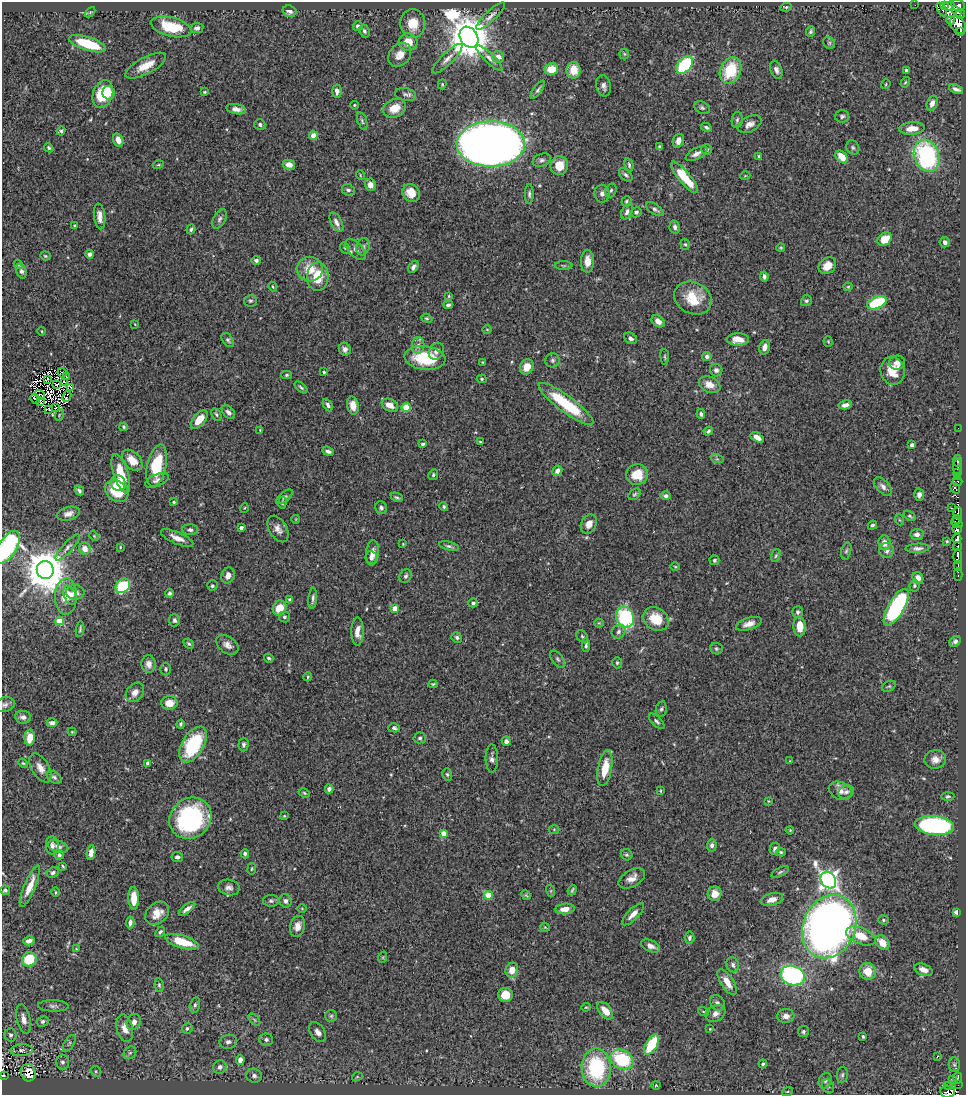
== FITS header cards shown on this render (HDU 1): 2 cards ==
NAXIS1  =                  964
NAXIS2  =                 1093

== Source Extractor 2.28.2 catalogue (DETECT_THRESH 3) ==
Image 964 x 1093 px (HDU 1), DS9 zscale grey, 1 PNG px = 1 image px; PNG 968 x 1097 px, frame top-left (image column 1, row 1093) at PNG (2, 2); each listed source drawn as its Kron ellipse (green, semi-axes under 4 px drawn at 4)
Background 0.752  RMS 0.026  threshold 0.0778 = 3 sigma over >= 5 px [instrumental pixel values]
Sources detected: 452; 15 with non-positive FLUX_AUTO (blend fragments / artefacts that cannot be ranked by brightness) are neither listed nor drawn; the other 437 listed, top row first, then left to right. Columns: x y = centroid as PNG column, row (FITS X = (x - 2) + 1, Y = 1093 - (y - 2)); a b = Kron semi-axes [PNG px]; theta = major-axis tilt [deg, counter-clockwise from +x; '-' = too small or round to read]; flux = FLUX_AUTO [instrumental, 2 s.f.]
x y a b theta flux
915 5 2 2 - 5.3
958 5 7 6 - 340
944 6 4 3 - 240
949 6 6 4 17 180
786 7 6 4 8 2.4
942 9 7 3 -59 96
289 11 7 5 -18 7.1
956 11 6 2 -47 370
90 12 6 3 44 2.1
960 14 5 3 - 130
490 16 19 5 42 8.7
951 21 4 3 - 20
413 24 14 12 -87 34
958 25 10 7 -57 1700
358 26 5 5 - 6.5
171 27 21 9 -14 71
197 28 6 5 - 6.4
364 31 6 5 - 4.5
810 31 5 4 - 2.8
961 32 3 3 - 120
469 37 11 8 -58 7100
408 42 9 9 - 25
829 43 6 5 - 3.1
88 44 19 6 -17 87
624 54 5 5 - 2.3
400 55 13 10 50 18
498 57 6 6 - 11
489 58 17 5 -44 9
447 59 20 6 44 11
685 65 10 6 48 120
146 66 22 8 28 28
551 69 7 6 - 33
574 70 8 7 - 30
730 70 14 10 65 71
776 70 9 5 -68 6.9
906 70 3 3 - 3.8
905 82 5 4 - 1.9
442 84 5 4 - 1.9
886 84 5 4 - 1.7
604 86 11 7 -78 7.6
956 89 7 4 -22 5.9
538 90 10 4 54 3.9
337 91 6 4 -86 8.2
204 92 4 3 - 1.9
109 93 7 6 - 22
103 94 14 10 70 67
406 94 10 6 -11 5.4
932 103 8 5 69 10
354 105 4 3 - 1.9
395 108 12 9 24 27
702 108 8 6 -27 4.1
236 109 10 5 -11 9.6
842 116 7 6 - 3.9
737 120 8 5 80 4.2
362 121 9 4 -72 4
750 124 13 7 28 11
260 125 5 5 - 3.8
706 127 6 4 -28 3.8
912 128 13 6 5 19
61 131 4 4 - 2.9
313 136 4 4 - 20
118 140 7 5 -71 15
678 141 7 5 70 12
491 144 34 22 1 3000
660 147 4 3 - 2.3
49 148 5 4 - 3.1
853 148 7 6 - 4.1
707 149 5 5 - 4.1
696 154 12 5 28 8.8
759 156 4 3 - 1.8
927 156 16 12 -71 250
842 157 7 5 -49 25
542 160 9 6 21 5.3
158 165 5 3 - 2
289 165 6 5 - 14
559 165 9 8 - 29
629 165 7 4 -76 3.1
360 175 5 3 - 1.5
626 175 8 5 -44 4.5
745 176 5 3 - 1.4
685 177 20 6 -50 61
370 185 6 5 - 14
348 190 7 5 -22 4.6
611 190 7 5 71 3.8
411 193 9 8 - 25
529 194 10 4 -90 4.4
602 194 9 7 -88 8.4
627 201 5 5 - 3.1
655 209 10 5 -33 4.9
627 212 8 5 64 6.1
636 212 6 5 - 4.4
100 216 13 5 -84 11
220 219 10 6 62 6.1
336 222 10 5 -61 8
75 226 4 3 - 3.8
675 227 7 5 -77 6.1
191 229 5 3 - 3.1
885 239 8 6 38 32
945 242 5 5 - 6.6
685 244 6 4 -73 2.9
363 247 9 6 74 6
345 248 6 3 -71 2
781 248 4 4 - 1.8
355 249 13 7 -46 8.7
90 254 4 4 - 5.4
45 256 5 4 - 2.2
256 260 4 4 - 4.6
587 261 11 6 90 18
18 264 5 4 - 2.6
564 266 9 4 0 2.8
827 266 9 7 42 19
413 267 7 4 59 5.7
310 269 13 12 - 32
21 271 7 5 -72 5.9
318 277 14 10 87 44
764 277 5 4 - 5.8
273 287 5 3 - 1.6
848 287 4 4 - 2
449 296 3 3 - 1.6
693 298 19 15 -26 48
250 301 6 5 - 3.4
806 301 6 5 - 3.3
877 303 10 6 22 99
448 305 5 3 - 3.6
427 318 6 4 -20 2.5
658 321 7 5 -38 13
135 324 3 2 - 1.3
487 329 4 3 - 1.3
42 331 4 3 - 1.4
631 338 7 5 -31 5.4
228 340 8 5 -53 3.8
738 340 11 6 1 16
828 341 5 4 - 2.1
418 345 8 6 86 6.8
765 347 7 5 74 12
345 349 6 6 - 6.8
436 351 9 7 61 6.6
707 356 5 4 - 4.6
665 357 8 3 -85 2.4
425 358 20 12 -7 79
552 360 7 7 - 4.5
483 362 3 2 - 1.6
897 362 8 7 - 8.4
527 367 8 6 60 24
716 370 6 6 - 6.2
893 371 14 12 -77 33
324 372 4 3 - 2.3
62 373 5 2 - 2.5
286 375 5 4 - 2.7
67 377 3 2 - 1.1
482 379 5 4 - 2.5
48 380 3 2 - 2.4
65 382 3 2 - 1.7
56 385 3 2 - 3.4
710 385 11 7 -23 17
71 387 3 2 - 0.23
301 387 7 3 -41 3.1
40 395 5 2 - 1.8
67 396 6 3 65 1.8
35 399 5 2 - 2.9
41 402 3 2 - 1.6
566 404 33 8 -37 97
328 405 7 4 -60 4.3
353 405 9 6 -79 17
390 405 9 6 -28 17
845 405 7 4 12 8.5
56 407 3 2 - 2
406 408 4 4 - 58
49 409 3 2 - 0.38
228 412 8 5 -46 6.1
216 414 7 4 -60 2.9
701 414 5 4 - 4
59 415 6 3 72 2.1
199 419 11 6 49 26
124 427 4 3 - 2.6
958 428 2 2 - 9.2
260 430 3 3 - 1.1
708 431 5 4 - 3.9
757 437 7 4 -29 12
480 442 3 2 - 1.3
423 444 4 3 - 2.8
912 445 4 4 - 4.8
328 451 6 4 -21 5.6
717 459 7 4 -18 2.8
132 460 12 8 -47 25
958 461 6 3 -90 250
157 466 21 9 77 77
957 467 8 3 89 530
557 471 5 5 - 6.3
958 473 4 3 - 100
121 474 20 7 -72 42
433 475 6 4 64 3
637 475 11 10 - 37
957 477 3 3 - 370
157 480 13 6 22 7.8
957 481 5 3 - 130
118 483 8 7 - 21
883 487 11 6 -47 7.5
955 488 5 4 - 210
79 490 5 3 - 4.2
117 491 12 10 -37 59
634 494 7 4 38 3
919 495 6 5 - 6.4
666 496 5 4 - 4.6
284 497 10 4 40 3.7
397 497 6 4 -24 3.2
174 502 4 3 - 2.1
282 503 6 3 81 2.6
444 507 5 4 - 3.1
244 508 5 3 - 1.4
381 508 6 5 - 4.1
951 508 4 3 - 19
958 513 5 4 - 280
68 514 12 6 15 9.8
910 516 7 4 -33 2.7
296 519 4 2 - 1.1
957 519 4 2 - 84
900 520 5 3 - 1.7
957 523 6 4 -29 180
589 524 10 7 64 14
872 525 5 4 - 3.8
241 528 3 3 - 8.1
278 529 14 8 -59 12
957 529 4 3 - 270
190 530 8 5 -2 5.3
917 534 6 5 - 7
94 536 5 3 - 1.7
177 538 17 6 -23 15
957 539 4 3 - 190
947 541 3 2 - 1.7
884 543 7 6 - 14
403 544 3 3 - 1
449 546 10 4 -14 4
7 547 19 9 58 290
68 547 17 5 47 7.5
120 547 4 3 - 1.8
958 547 4 3 - 220
85 548 6 6 - 17
917 548 12 4 3 5.9
887 550 7 7 - 9
846 551 8 5 75 3.8
372 553 12 6 84 12
776 556 6 4 70 2.5
958 556 7 3 -88 460
371 558 6 5 - 7.2
714 560 5 5 - 4.1
958 566 5 3 - 92
675 567 4 3 - 1.6
45 570 9 8 - 6600
958 574 6 2 -90 26
228 575 8 6 69 11
406 576 7 6 - 4.6
918 578 6 5 - 12
914 585 6 5 - 3.5
123 586 8 6 45 94
212 586 5 5 - 3.9
75 592 9 7 -3 11
169 593 4 4 - 3.6
70 595 10 6 -67 12
66 597 18 11 89 31
313 598 11 3 85 4.9
290 599 4 4 - 3
473 603 5 4 - 4.6
896 607 20 8 60 260
280 608 8 6 63 31
395 608 4 4 - 22
798 612 6 5 - 4.3
284 617 5 5 - 3.9
625 617 10 8 -72 170
656 619 13 11 -36 43
174 620 6 5 - 5
59 621 4 4 - 51
599 623 4 4 - 1.7
749 624 13 6 17 12
800 626 10 6 -86 26
80 629 8 3 83 2.9
358 631 14 6 90 17
619 632 7 6 - 6.1
457 637 6 5 - 4.2
582 637 7 5 -49 2.9
955 641 6 5 - 5.5
189 644 5 4 - 3.3
227 645 12 8 -35 11
586 645 7 3 87 3.4
716 649 6 5 - 3.2
269 658 5 4 - 3.2
558 659 9 5 -53 4.2
617 663 5 4 - 2.4
149 664 9 7 -86 9.6
166 669 6 5 - 3.5
308 677 4 3 - 1.9
433 684 4 3 - 2
889 686 7 5 28 2.6
135 692 11 8 50 12
169 703 8 6 -1 23
5 705 10 7 17 6.1
661 709 8 5 78 3.7
23 717 8 6 -6 8.2
657 721 10 4 -44 4.3
52 723 5 4 - 6.4
181 724 4 4 - 3
394 728 6 4 -14 4.2
72 732 4 3 - 1.7
30 738 8 5 88 27
420 738 6 5 - 3.5
506 741 4 4 - 6.7
193 744 20 10 59 120
243 745 7 5 88 4
492 758 14 6 -90 7.2
935 760 10 9 - 13
790 761 3 2 - 1.1
23 763 5 4 - 2.1
148 763 3 3 - 6.2
40 768 16 8 -59 15
605 768 18 7 79 36
447 774 6 4 -73 2.9
54 777 8 5 -32 4.5
329 789 4 4 - 5
660 791 4 3 - 1.6
840 791 12 8 -25 12
846 792 8 6 22 5.1
304 793 6 4 -28 2.5
948 796 6 4 2 2.7
769 801 4 3 - 1.6
284 816 3 3 - 1.5
190 818 22 19 40 240
935 826 20 9 -6 320
554 829 5 3 - 1.8
790 830 4 3 - 1.6
444 834 4 4 - 33
712 845 6 5 - 5.7
52 846 9 6 -84 6.9
58 846 10 6 -19 6.8
775 849 6 5 - 4.4
781 852 5 4 - 2.5
91 853 7 4 82 14
245 854 5 4 - 4.4
59 855 5 5 - 3.9
627 855 6 5 - 3
177 857 6 5 - 4.8
63 866 4 3 - 2
252 869 6 3 81 1.7
780 872 9 4 27 3.4
53 873 6 5 - 4.2
632 878 14 8 30 15
828 880 9 7 -53 970
30 886 22 5 67 23
229 887 11 7 -11 8.1
5 890 5 4 - 3.7
572 890 5 3 - 2.2
551 891 6 4 -73 2.2
56 892 5 3 - 1.8
715 894 7 7 - 14
488 895 4 4 - 60
526 895 5 4 - 2.2
134 898 11 5 -89 28
772 899 11 6 16 13
271 901 8 6 0 4.4
285 901 7 6 - 5.8
187 909 10 4 38 8.2
302 909 5 3 - 1.5
565 909 9 5 7 13
956 912 4 4 - 4.9
157 913 13 10 42 20
633 914 14 5 45 14
883 920 5 4 - 2.4
130 922 6 4 84 6.7
298 926 10 7 74 13
545 927 5 4 - 1.8
829 927 32 26 67 1300
160 932 6 4 51 3.1
861 936 15 8 -22 32
690 938 6 5 - 4.6
29 941 5 4 - 7.7
182 942 17 6 -17 50
882 943 8 6 -45 22
650 946 10 5 -24 9.7
76 949 4 4 - 1.5
383 957 6 3 72 1.8
29 959 7 7 - 71
733 965 7 6 - 5.8
512 970 7 6 - 19
923 970 9 5 -20 13
868 971 8 8 - 30
793 976 12 9 -19 270
727 982 15 6 -57 21
159 985 7 4 -81 3.2
505 995 7 7 - 27
717 1003 8 6 -49 6.4
195 1005 8 5 75 4.1
53 1006 15 5 -2 6
586 1007 4 4 - 2
605 1011 10 5 -51 24
703 1011 5 3 - 1.6
715 1013 10 8 29 10
331 1016 6 6 - 3.5
786 1016 8 7 - 12
24 1019 15 6 -78 13
254 1020 7 4 -46 3.2
43 1021 6 5 - 4.2
134 1022 8 6 59 12
125 1028 14 8 -77 20
187 1028 5 5 - 4.2
710 1029 3 3 - 1.4
803 1031 5 5 - 3.7
318 1032 11 7 -57 8.6
11 1035 6 6 - 6.1
863 1037 3 3 - 2.4
266 1039 7 6 - 5.4
228 1042 9 7 13 6
69 1043 9 5 57 4.2
652 1044 11 5 59 75
21 1050 11 6 4 6
130 1053 7 5 43 4.1
937 1057 3 2 - 5.8
622 1059 12 9 -28 120
240 1060 5 4 - 11
62 1062 7 6 - 6.3
763 1064 4 4 - 2.9
954 1065 7 5 -89 3.4
220 1067 7 6 - 7.2
596 1068 19 14 -89 160
96 1071 5 5 - 2.7
28 1073 9 7 -79 11
842 1075 8 5 80 3.9
3 1076 3 2 - 21
254 1076 8 7 - 6.4
357 1077 5 3 - 1.5
958 1078 5 3 - 95
953 1080 3 2 - 5.2
825 1081 8 6 62 4.9
958 1084 2 2 - 31
656 1085 4 4 - 1.7
828 1086 7 5 -67 3.9
948 1086 3 3 - 37
788 1092 5 3 - 1.7
947 1092 7 6 - 83
At the frame edge (FLAGS 8, measured only in part): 4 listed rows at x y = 7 547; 5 705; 3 1076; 947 1092
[15 non-positive-flux detections neither listed nor drawn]